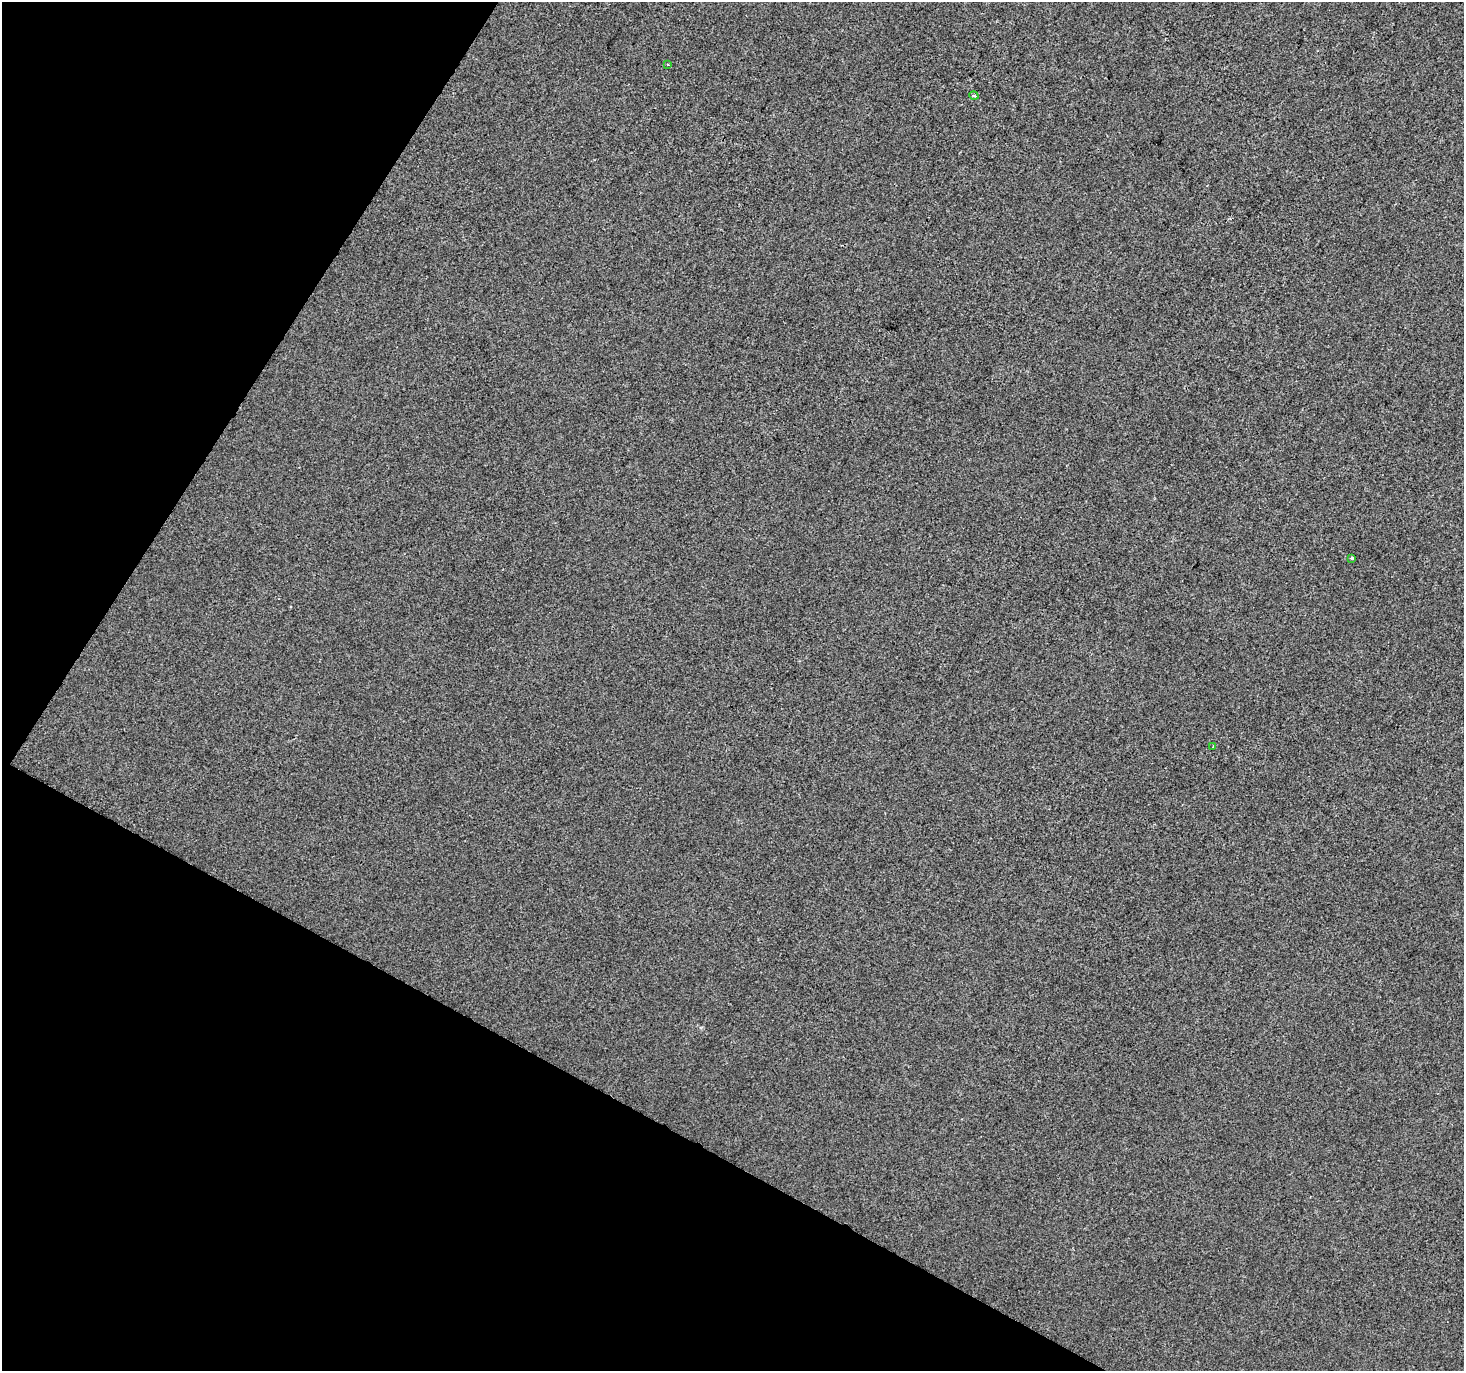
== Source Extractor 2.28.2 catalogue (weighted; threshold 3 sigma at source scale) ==
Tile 9 of 4 x 4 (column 1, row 3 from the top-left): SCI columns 7-1468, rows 1630-2998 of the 5852 x 5929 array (HDU 1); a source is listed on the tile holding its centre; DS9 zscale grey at full resolution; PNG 1466 x 1373 px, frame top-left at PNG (2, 2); each listed source drawn as its Kron ellipse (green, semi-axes under 4 px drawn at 4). Shown black and unused: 26% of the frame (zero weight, under 2 of 3 exposures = <1% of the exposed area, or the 3 px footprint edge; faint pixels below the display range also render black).
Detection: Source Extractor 2.28.2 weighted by HDU 2 'WHT'; one run over the whole footprint, this tile lists its part. Background 8.37e-04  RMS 0.0056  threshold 0.0254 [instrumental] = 3 sigma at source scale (4.5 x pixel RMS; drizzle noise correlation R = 1.50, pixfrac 1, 0.0396/0.0396 arcsec/px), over >= 5 px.
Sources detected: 4; all 4 listed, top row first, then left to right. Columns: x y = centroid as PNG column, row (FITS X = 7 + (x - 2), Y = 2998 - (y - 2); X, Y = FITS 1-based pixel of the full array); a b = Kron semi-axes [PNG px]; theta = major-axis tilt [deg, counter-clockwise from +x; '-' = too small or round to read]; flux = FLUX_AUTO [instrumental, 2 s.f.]
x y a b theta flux
668 64 4 3 - 0.83
974 96 5 3 - 0.68
1352 558 3 3 - 2.2
1213 746 3 2 - 0.45